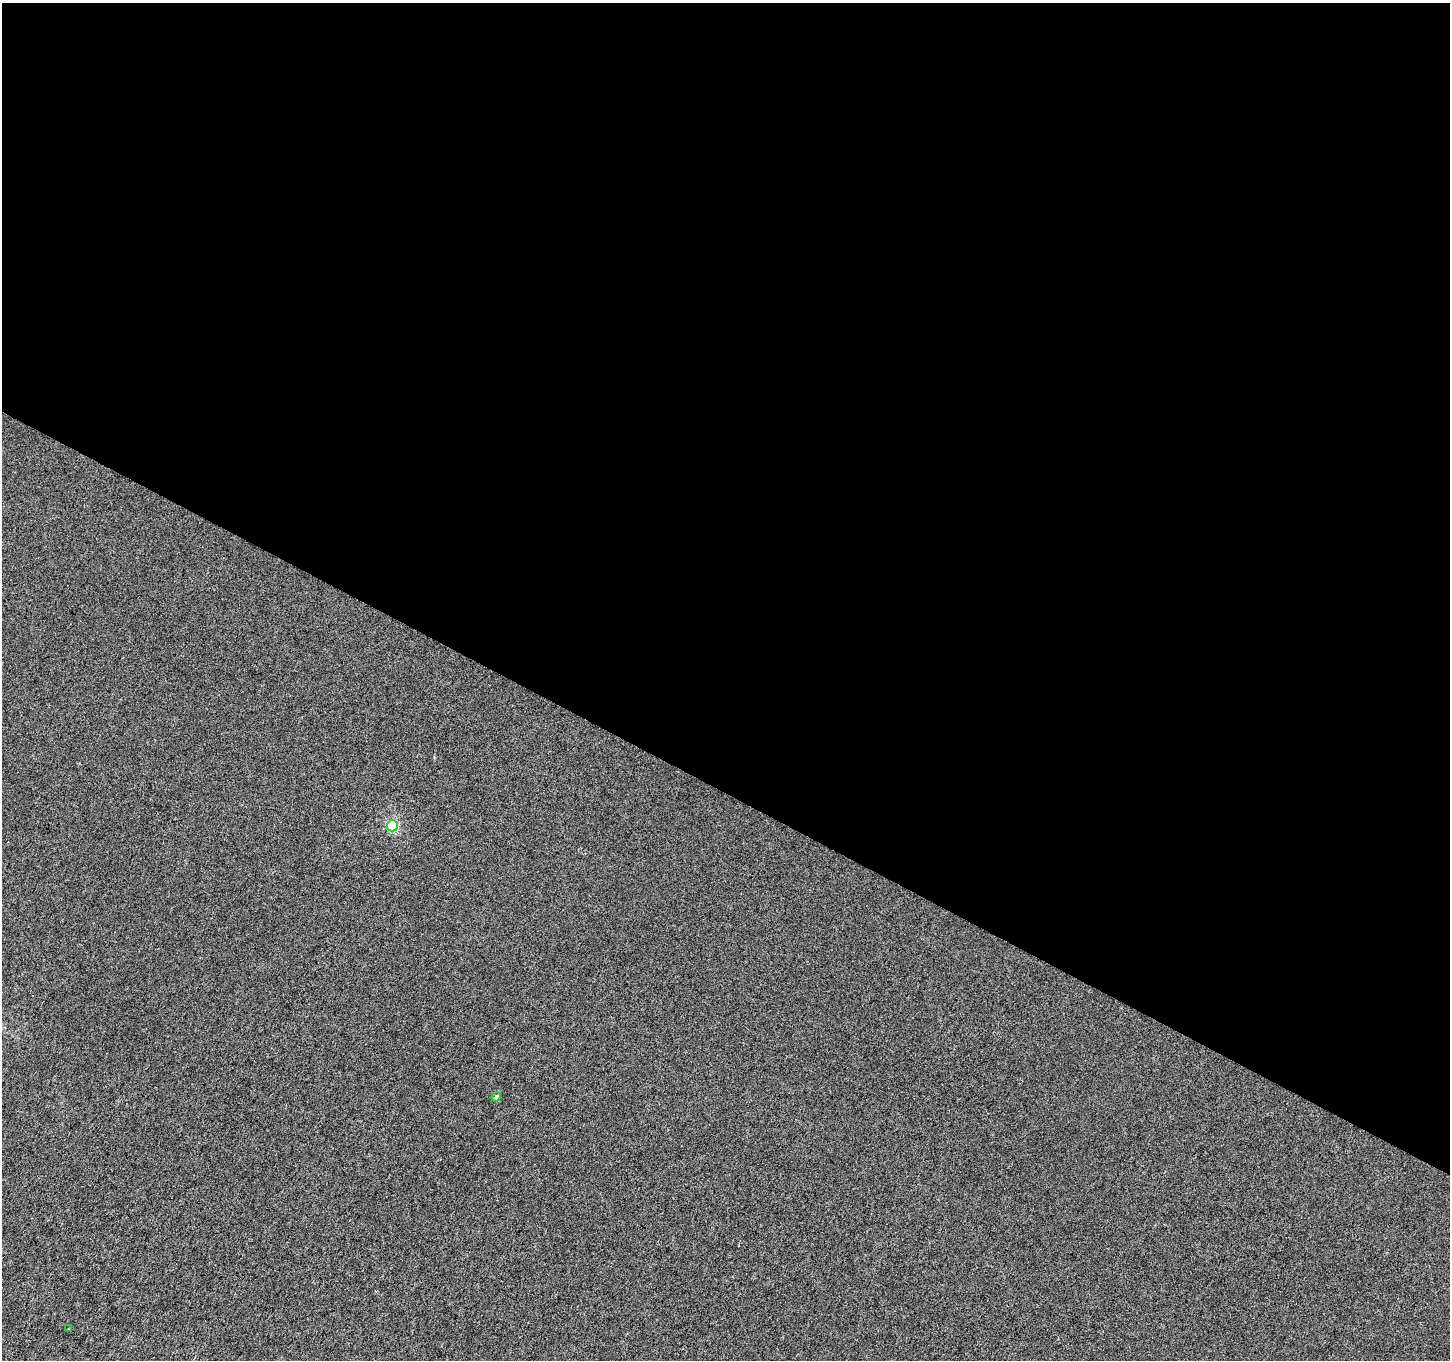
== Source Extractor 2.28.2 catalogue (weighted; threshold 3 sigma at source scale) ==
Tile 3 of 4 x 4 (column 3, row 1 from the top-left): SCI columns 2906-4353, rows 4338-5695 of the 5802 x 5892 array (HDU 1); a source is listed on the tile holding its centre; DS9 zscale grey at full resolution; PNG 1452 x 1362 px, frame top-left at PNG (2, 3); each listed source drawn as its Kron ellipse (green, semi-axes under 4 px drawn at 4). Shown black and unused: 58% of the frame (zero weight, under 3 of 6 exposures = <1% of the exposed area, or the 3 px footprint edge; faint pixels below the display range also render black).
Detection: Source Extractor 2.28.2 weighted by HDU 2 'WHT'; one run over the whole footprint, this tile lists its part. Background 1.34e-04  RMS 0.0017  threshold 0.00696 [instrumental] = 3 sigma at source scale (4.09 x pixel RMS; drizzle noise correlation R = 1.36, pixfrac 0.8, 0.0396/0.0396 arcsec/px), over >= 5 px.
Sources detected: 3; all 3 listed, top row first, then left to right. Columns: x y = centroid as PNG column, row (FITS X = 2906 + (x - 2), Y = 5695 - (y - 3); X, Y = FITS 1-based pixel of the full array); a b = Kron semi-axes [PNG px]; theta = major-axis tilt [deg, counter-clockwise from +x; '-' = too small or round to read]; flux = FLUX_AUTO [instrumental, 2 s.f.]
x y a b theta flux
392 826 6 5 - 13
496 1097 5 4 - 0.36
68 1329 2 2 - 0.1